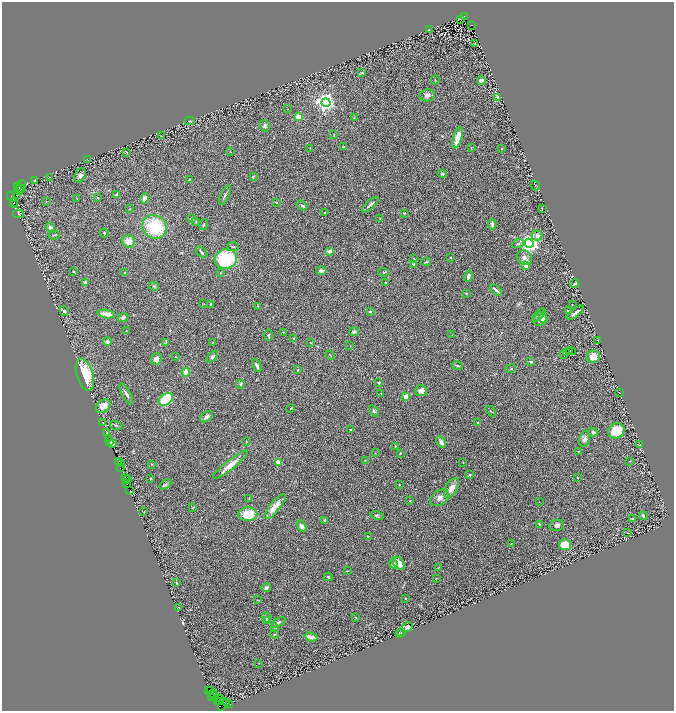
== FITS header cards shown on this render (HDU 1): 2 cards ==
NAXIS1  =                 1344
NAXIS2  =                 1418

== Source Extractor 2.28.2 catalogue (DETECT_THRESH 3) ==
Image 1344 x 1418 px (HDU 1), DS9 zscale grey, zoomed out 1/2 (1 PNG px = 2 x 2 image px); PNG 676 x 713 px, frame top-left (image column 1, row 1418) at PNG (2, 2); each listed source drawn as its Kron ellipse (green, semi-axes under 4 px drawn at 4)
Background 0.107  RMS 0.018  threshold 0.0537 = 3 sigma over >= 5 px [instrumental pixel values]
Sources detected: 277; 43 cannot appear on this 1/2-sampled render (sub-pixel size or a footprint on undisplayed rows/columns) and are neither listed nor drawn; the other 234 listed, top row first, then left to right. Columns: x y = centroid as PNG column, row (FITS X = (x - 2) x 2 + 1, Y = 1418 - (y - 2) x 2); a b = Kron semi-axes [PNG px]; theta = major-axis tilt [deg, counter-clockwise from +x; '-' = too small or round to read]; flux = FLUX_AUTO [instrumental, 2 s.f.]
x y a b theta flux
464 16 2 1 - 5.1
460 20 3 1 - 0.81
472 26 4 2 - 74
429 30 3 2 - 0.87
475 43 2 1 - 1.2
362 73 4 4 - 4.2
435 80 4 2 - 2
481 81 4 3 - 15
427 95 7 6 - 13
497 97 2 2 - 27
326 103 4 4 - 1500
288 109 2 2 - 1.2
298 117 2 2 - 72
354 117 3 2 - 1.9
190 121 5 3 - 2.6
265 126 6 4 -62 9.4
334 135 3 2 - 2.2
161 136 3 2 - 1.3
458 138 11 4 73 45
343 147 3 3 - 4
310 148 3 3 - 1.9
471 148 3 2 - 1.8
502 148 2 2 - 1.5
126 152 3 2 - 1.1
230 152 3 2 - 1.2
87 159 2 1 - 0.79
442 174 4 4 - 5.4
80 175 7 5 70 14
49 177 2 1 - 1.5
253 177 4 2 - 2.8
34 180 3 2 - 3.7
190 180 3 3 - 6.4
17 186 2 1 - 200
535 186 5 2 - 1.7
21 187 7 2 61 5.4
21 189 2 1 - 16
20 190 2 1 - 43
117 194 4 2 - 5.1
16 195 2 1 - 58
225 195 11 3 64 7.2
11 196 2 1 - 110
97 197 3 2 - 1.5
145 198 5 4 - 20
77 199 3 2 - 1.4
46 201 3 2 - 1.4
13 203 2 1 - 29
277 203 3 3 - 2
14 205 2 1 - 8.4
302 205 6 3 -35 6.5
370 205 10 3 41 8.1
130 209 3 1 - 1.3
542 209 3 2 - 1.6
325 212 3 3 - 2.5
404 213 3 2 - 3.4
18 214 5 3 - 4.8
192 219 3 3 - 9.5
380 219 3 2 - 2.7
196 222 3 2 - 1.8
492 224 5 3 - 10
203 225 5 2 - 3.1
50 227 4 4 - 10
154 227 13 11 -42 200
104 233 4 2 - 4.1
54 235 5 3 - 3.4
537 236 5 5 - 12
129 241 6 6 - 33
529 243 4 4 - 1800
518 244 6 3 23 5.1
233 246 6 2 -7 3.4
330 251 4 3 - 19
202 252 7 2 -46 5.6
450 258 2 2 - 4.6
524 258 8 7 - 17
226 259 11 9 13 220
414 259 3 2 - 1.9
426 262 5 3 - 4
414 264 3 3 - 5.1
526 266 2 2 - 40
74 271 2 2 - 9.1
321 271 5 3 - 9.7
384 272 5 3 - 3.8
125 273 2 2 - 3.2
220 273 3 2 - 2
468 276 5 3 - 9.4
85 282 2 2 - 34
386 282 3 2 - 3.1
575 284 4 2 - 8.1
154 286 5 3 - 4.4
496 290 7 2 -40 9.7
466 294 3 2 - 3.1
204 304 2 2 - 0.99
211 304 3 3 - 3.5
572 305 2 1 - 1.3
258 306 3 2 - 1.3
64 311 5 4 - 6.7
370 311 3 3 - 4.4
568 311 3 2 - 2
575 313 10 2 37 13
106 314 9 3 -9 28
539 315 8 3 44 5.6
123 317 5 4 - 7.7
540 319 7 6 - 23
543 319 5 3 - 7
126 330 3 2 - 1.8
283 332 2 2 - 1.3
354 332 5 4 - 5.9
268 335 6 3 88 5.2
452 335 2 2 - 0.94
294 338 3 3 - 5.2
598 341 2 1 - 1.6
107 342 4 3 - 15
166 342 3 2 - 2.5
213 342 3 2 - 1.3
310 342 3 2 - 1.6
350 346 2 2 - 1.1
569 350 3 1 - 2.4
572 351 3 1 - 1.4
566 352 3 2 - 13
564 354 4 2 - 2.1
330 355 5 2 - 2.2
176 357 2 2 - 1.2
212 357 7 4 45 8.7
593 357 7 6 - 40
156 359 6 5 - 15
531 362 4 2 - 5
257 366 7 3 -63 11
457 366 5 2 - 4.3
511 369 5 3 - 3.9
298 370 3 3 - 2.4
186 372 4 3 - 25
85 375 17 8 -73 150
379 383 2 2 - 3.3
240 384 4 3 - 3.2
421 391 6 5 - 17
381 393 3 2 - 1.3
620 393 2 1 - 1
126 394 12 3 -62 10
405 397 3 3 - 23
166 399 8 5 36 150
103 406 8 6 41 35
291 408 4 2 - 2.4
374 411 7 4 -55 7.4
491 411 6 2 -43 2.9
206 417 7 4 36 12
103 422 2 1 - 1.4
478 423 2 2 - 5.5
116 425 7 3 -14 5.6
351 430 3 2 - 2.4
616 431 9 7 24 81
593 432 5 4 - 6.8
106 433 2 1 - 11
108 439 2 1 - 4.2
585 439 8 5 77 12
109 441 2 1 - 150
246 442 3 2 - 1.5
441 442 6 4 -57 12
112 443 2 1 - 180
640 445 2 1 - 0.77
395 446 3 2 - 2
578 451 3 2 - 1.9
375 453 3 2 - 1.3
400 453 2 2 - 3
365 460 3 2 - 1.8
119 461 2 1 - 4.5
629 461 3 2 - 1
278 462 2 2 - 70
463 463 3 2 - 1.1
121 464 2 1 - 0.85
151 464 3 2 - 2.2
230 465 22 4 38 39
120 468 3 1 - 6.5
470 475 4 2 - 2.7
125 477 2 1 - 50
578 478 2 1 - 1.7
150 479 2 2 - 3.1
127 480 2 1 - 7
127 484 3 1 - 100
165 485 6 3 33 5.9
399 485 2 2 - 1.8
452 488 11 5 59 27
129 491 3 2 - 41
439 498 10 7 34 20
249 499 2 2 - 3.4
410 500 3 2 - 2.6
539 502 2 1 - 0.94
275 507 16 5 51 34
193 508 4 3 - 2.4
144 512 2 2 - 1.7
248 514 9 7 1 65
377 515 6 3 -14 5.2
643 516 4 3 - 5.6
633 519 4 3 - 3.2
325 520 4 3 - 6.3
539 524 4 3 - 3
557 525 7 5 12 9.5
301 526 6 4 -60 15
627 533 2 2 - 1.4
368 537 3 2 - 1.5
511 544 3 2 - 1.4
565 545 6 5 - 57
399 563 7 5 -50 37
393 564 5 4 - 11
438 568 4 3 - 2.8
348 571 3 2 - 1.3
328 577 4 3 - 4.2
436 578 3 2 - 1.2
176 583 4 3 - 3.8
266 588 5 3 - 8.8
405 598 2 2 - 4.7
258 600 3 2 - 1.6
179 607 3 2 - 1.6
266 617 5 3 - 4.5
356 617 3 2 - 2
267 620 3 3 - 2.5
278 623 8 4 30 7.2
407 627 6 4 28 8.6
275 628 3 2 - 2.1
399 633 3 2 - 1.9
401 633 4 2 - 2.4
274 634 4 2 - 2.7
311 637 7 3 -15 33
259 663 2 1 - 1.1
209 691 2 1 - 37
210 691 2 1 - 92
213 693 4 2 - 300
214 695 2 1 - 32
212 697 3 1 - 220
221 699 2 1 - 11
220 701 2 1 - 32
224 701 3 1 - 45
217 702 2 1 - 19
226 702 2 1 - 23
229 704 3 2 - 50
222 706 3 1 - 71
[43 sub-pixel or undisplayed-footprint detections neither listed nor drawn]